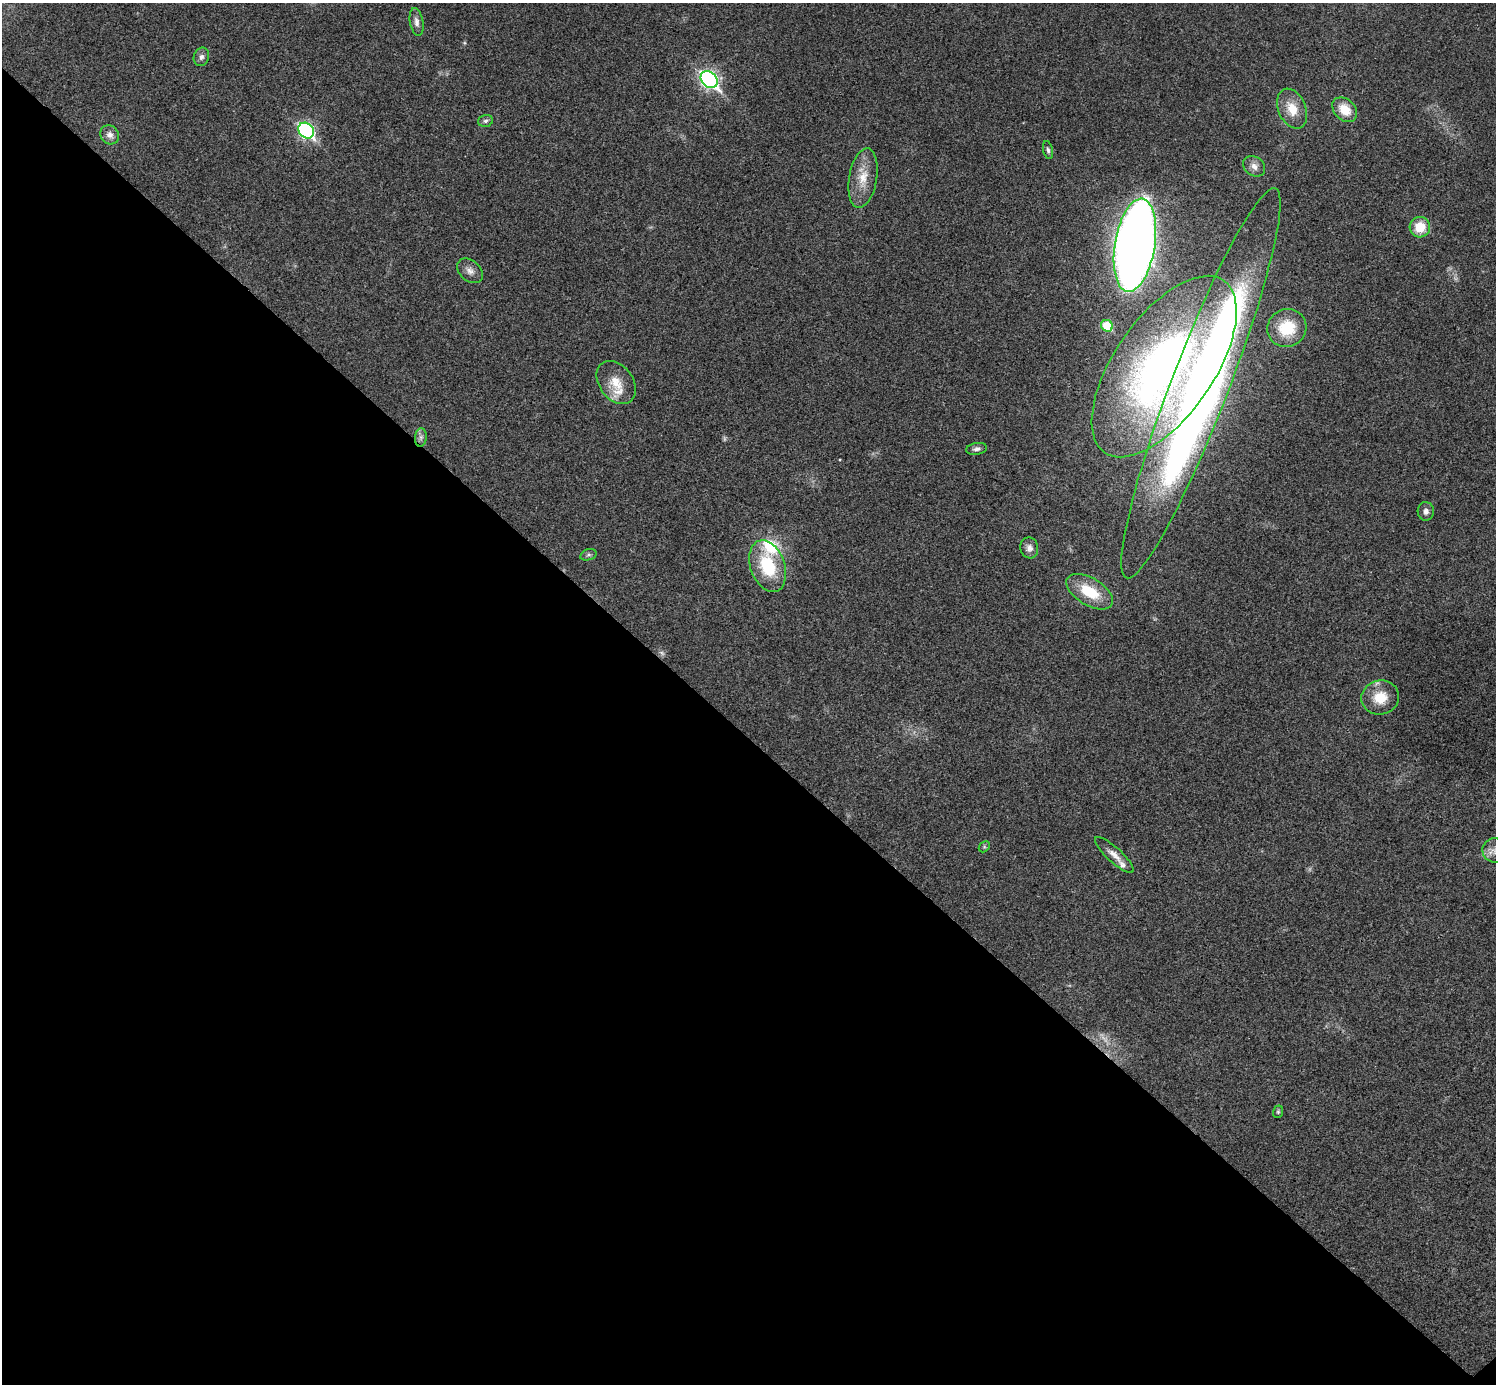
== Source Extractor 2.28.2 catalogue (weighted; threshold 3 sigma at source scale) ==
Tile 14 of 4 x 4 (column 2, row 4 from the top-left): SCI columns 1501-2994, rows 301-1682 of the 5985 x 5985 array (HDU 1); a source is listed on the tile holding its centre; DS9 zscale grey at full resolution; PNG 1498 x 1386 px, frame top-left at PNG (2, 3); each listed source drawn as its Kron ellipse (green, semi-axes under 4 px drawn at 4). Shown black and unused: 47% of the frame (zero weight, under 3 of 4 exposures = <1% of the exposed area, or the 3 px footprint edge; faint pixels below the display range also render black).
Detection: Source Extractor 2.28.2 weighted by HDU 2 'WHT'; one run over the whole footprint, this tile lists its part. Background 0.0198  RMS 0.004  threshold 0.018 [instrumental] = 3 sigma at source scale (4.5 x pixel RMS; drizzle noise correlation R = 1.50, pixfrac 1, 0.05/0.05 arcsec/px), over >= 5 px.
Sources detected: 40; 4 too faint to see at this stretch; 2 inside a brighter object's white glare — neither listed nor drawn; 3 inside a brighter listed object's ellipse — not listed separately; the other 31 listed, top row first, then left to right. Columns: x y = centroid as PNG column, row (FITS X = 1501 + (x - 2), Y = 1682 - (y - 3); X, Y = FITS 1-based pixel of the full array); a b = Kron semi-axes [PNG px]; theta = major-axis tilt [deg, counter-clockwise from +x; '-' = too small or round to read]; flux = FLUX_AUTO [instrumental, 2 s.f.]
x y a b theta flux
417 22 14 6 -79 2
201 57 9 7 74 1.5
709 80 9 7 -45 120
1292 109 21 13 -66 7.5
1345 110 14 10 -44 7.7
485 121 7 5 16 0.99
306 131 8 7 - 85
110 135 10 9 - 2.4
1048 150 9 5 -78 0.99
1254 166 12 9 -37 2.6
863 178 30 14 80 8.6
1420 227 10 10 - 8.8
1135 245 47 20 81 570
470 271 14 10 -42 2.6
1107 326 6 5 - 14
1287 328 20 19 - 14
1164 366 105 50 55 210
616 382 24 17 -54 7.6
1201 383 209 29 69 380
421 437 9 6 84 1.3
977 449 10 5 9 1.4
1426 511 9 8 - 1.7
1029 548 10 9 - 2
588 555 8 5 18 0.84
768 566 27 17 -70 21
1090 592 26 13 -31 14
1380 698 19 17 13 9.1
984 847 6 5 - 0.62
1495 851 13 12 - 3.5
1114 855 25 7 -42 3.7
1278 1112 6 5 - 0.67
Isophote crosses this tile's border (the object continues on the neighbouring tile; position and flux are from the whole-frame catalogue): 1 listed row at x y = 1495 851